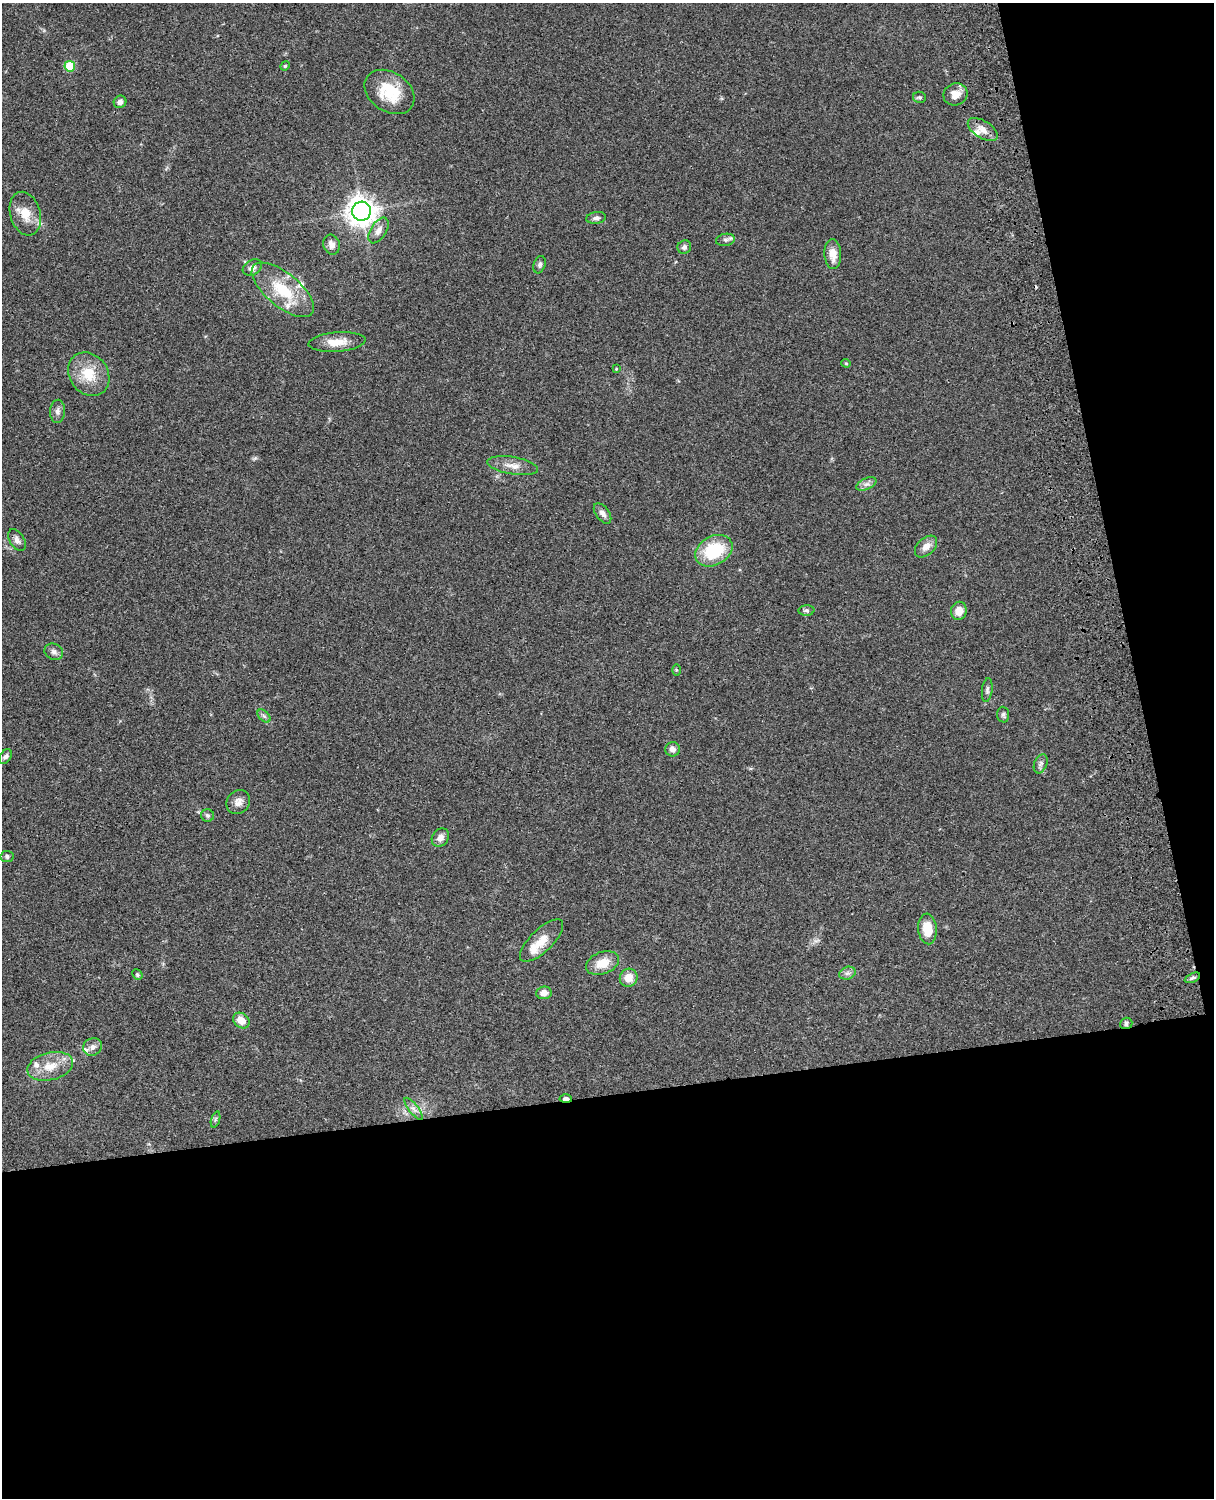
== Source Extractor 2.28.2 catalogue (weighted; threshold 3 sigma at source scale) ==
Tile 12 of 4 x 3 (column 4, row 3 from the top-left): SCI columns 3759-4970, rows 276-1771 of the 5088 x 4925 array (HDU 1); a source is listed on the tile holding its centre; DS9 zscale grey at full resolution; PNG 1216 x 1500 px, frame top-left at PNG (2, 3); each listed source drawn as its Kron ellipse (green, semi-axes under 4 px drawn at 4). Shown black and unused: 33% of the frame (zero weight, under 3 of 4 exposures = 6% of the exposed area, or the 3 px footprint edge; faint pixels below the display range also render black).
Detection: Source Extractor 2.28.2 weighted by HDU 2 'WHT'; one run over the whole footprint, this tile lists its part. Background 0.0765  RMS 0.0057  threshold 0.0258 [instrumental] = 3 sigma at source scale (4.5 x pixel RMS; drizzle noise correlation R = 1.50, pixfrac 1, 0.05/0.05 arcsec/px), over >= 5 px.
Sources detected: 64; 1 cosmic-ray / hot-pixel residue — neither listed nor drawn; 5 inside a brighter listed object's ellipse — not listed separately; the other 58 listed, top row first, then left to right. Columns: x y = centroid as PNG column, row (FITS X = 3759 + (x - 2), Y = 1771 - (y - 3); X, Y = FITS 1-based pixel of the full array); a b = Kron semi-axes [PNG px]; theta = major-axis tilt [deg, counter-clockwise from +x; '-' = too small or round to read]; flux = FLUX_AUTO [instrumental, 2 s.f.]
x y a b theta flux
70 66 5 5 - 21
285 66 5 4 - 0.65
389 92 27 19 -34 20
956 94 12 10 20 5.7
920 97 6 5 - 1
120 102 6 6 - 2.1
983 130 17 8 -32 4.7
362 211 9 9 - 650
25 214 22 15 -74 9.6
596 218 10 6 9 2
379 230 14 7 58 3.9
725 240 9 6 9 1.7
332 245 10 8 -73 3
684 247 7 6 - 1.4
833 254 15 8 -86 5.9
540 265 9 6 71 1.4
252 268 10 7 31 2.7
283 290 38 16 -39 25
337 342 28 10 4 8.6
846 363 4 4 - 0.61
616 369 4 3 - 0.54
89 374 23 19 -53 15
57 411 11 7 87 2.4
513 466 26 8 -9 5.9
866 484 11 5 26 2.4
602 513 12 6 -54 2.7
17 540 12 7 -59 2.6
926 546 13 8 44 4.9
714 551 20 14 29 30
806 611 8 5 5 1.3
959 611 9 7 76 6.8
54 652 9 8 - 2.2
676 670 6 4 -89 0.66
987 690 12 5 84 1.6
1003 715 8 6 -85 1.3
264 716 8 4 -45 1.4
672 749 7 7 - 2.7
5 757 8 5 52 1.7
1041 764 10 6 69 1.8
238 802 13 11 48 4.2
208 816 6 6 - 1.3
440 838 10 8 52 3
7 857 6 5 - 1.2
927 929 15 9 -85 12
542 940 28 11 45 9.5
603 963 17 11 21 9.1
847 973 8 6 20 1.9
137 975 5 4 - 0.85
629 978 9 8 - 7.2
1192 978 8 4 26 1.2
544 993 8 6 5 4.3
241 1020 9 7 -41 6.3
1126 1023 6 5 - 1.4
93 1047 10 8 32 2.7
50 1066 23 13 14 11
566 1099 6 3 -1 4.7
413 1109 13 4 -52 2.3
215 1120 8 3 71 0.88
Overlapping masked pixels (flux is a lower limit): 2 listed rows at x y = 1126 1023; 566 1099